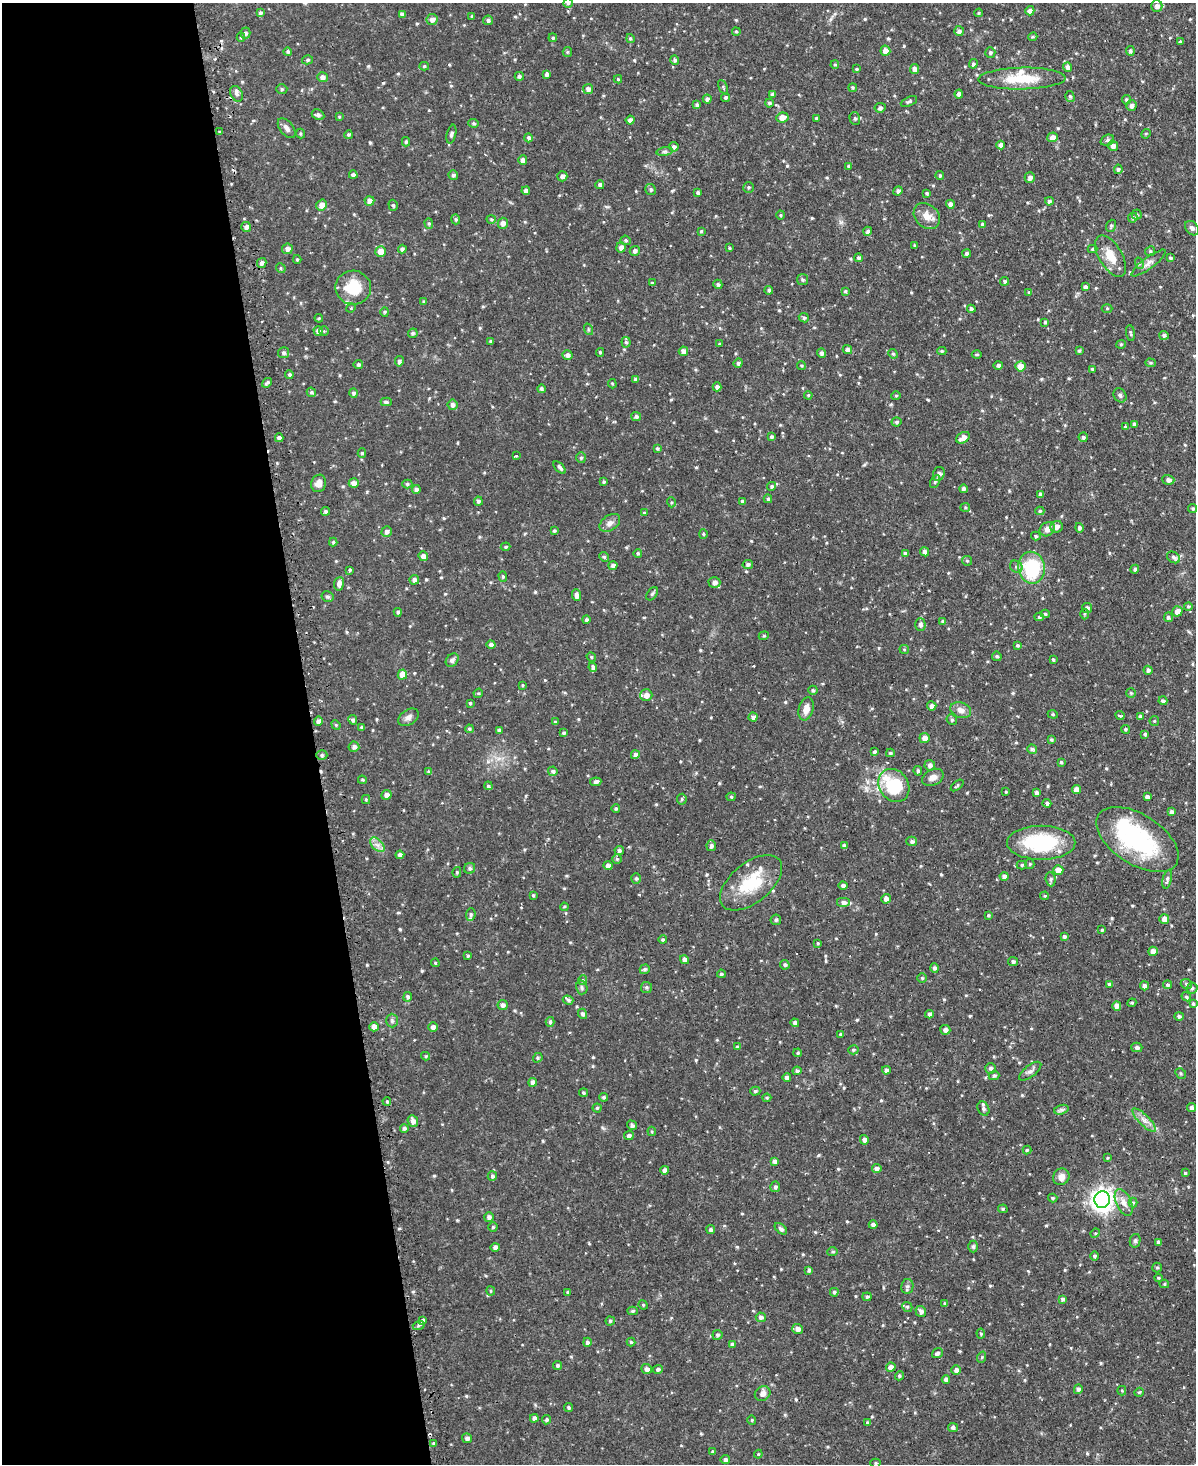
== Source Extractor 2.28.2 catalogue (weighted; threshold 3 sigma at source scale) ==
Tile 5 of 4 x 3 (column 1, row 2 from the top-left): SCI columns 31-1224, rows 1618-3079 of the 4838 x 4810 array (HDU 1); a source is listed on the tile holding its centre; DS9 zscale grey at full resolution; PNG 1198 x 1466 px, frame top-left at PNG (2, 3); each listed source drawn as its Kron ellipse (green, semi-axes under 4 px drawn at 4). Shown black and unused: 26% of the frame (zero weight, under 2 of 3 exposures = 4% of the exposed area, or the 3 px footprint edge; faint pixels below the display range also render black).
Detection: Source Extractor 2.28.2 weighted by HDU 2 'WHT'; one run over the whole footprint, this tile lists its part. Background 0.0734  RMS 0.0055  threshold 0.0246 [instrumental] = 3 sigma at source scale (4.5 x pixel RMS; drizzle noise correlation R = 1.50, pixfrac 1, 0.05/0.05 arcsec/px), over >= 5 px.
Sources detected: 663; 5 cosmic-ray / hot-pixel residue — neither listed nor drawn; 9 inside a brighter listed object's ellipse — not listed separately; of the other 649, all 500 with FLUX_AUTO >= 0.611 (the completeness limit of this list) listed and drawn (149 fainter detections not listed), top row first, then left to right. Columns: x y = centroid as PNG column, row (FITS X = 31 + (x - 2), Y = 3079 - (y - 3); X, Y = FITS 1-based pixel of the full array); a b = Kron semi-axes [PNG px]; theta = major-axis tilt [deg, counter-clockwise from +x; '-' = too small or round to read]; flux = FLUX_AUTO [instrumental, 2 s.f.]
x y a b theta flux
568 3 4 4 - 0.86
1157 6 6 5 - 2.2
1030 11 5 4 - 2.7
260 13 4 4 - 1.2
979 13 4 3 - 0.62
402 14 4 4 - 1.6
472 16 4 3 - 0.62
432 20 5 5 - 2.4
488 20 5 5 - 1.2
959 31 5 5 - 1.6
736 32 4 3 - 0.69
245 33 5 5 - 1.3
241 37 5 4 - 0.79
1033 37 4 3 - 0.62
553 38 4 4 - 0.93
630 39 4 4 - 0.84
1180 42 3 3 - 0.71
885 51 5 5 - 3.9
1130 51 5 4 - 1.1
288 52 4 4 - 0.96
567 52 5 4 - 0.66
990 52 5 5 - 1.1
307 60 5 4 - 0.86
675 60 5 4 - 1.2
973 64 5 4 - 1.1
835 65 4 3 - 0.71
424 66 5 4 - 0.75
1068 67 5 4 - 2.1
857 69 4 3 - 0.75
915 69 5 4 - 2.5
547 74 4 4 - 1.4
519 76 4 4 - 1.1
322 77 5 5 - 2.2
618 79 4 4 - 0.7
1022 79 44 11 1 18
723 87 8 4 -65 0.71
853 88 4 4 - 0.75
282 89 5 5 - 0.85
588 89 5 5 - 2
237 94 8 6 -61 1.6
772 94 4 3 - 1
959 94 4 4 - 1.9
726 97 4 4 - 1
1070 97 5 4 - 0.91
707 99 4 4 - 1.4
1126 100 4 4 - 0.89
909 101 9 4 25 0.86
769 103 4 4 - 1.1
697 105 4 3 - 1.4
1131 106 5 5 - 1.8
880 108 5 5 - 1.1
318 115 6 5 - 1.3
339 117 4 3 - 0.66
782 117 6 5 - 4.5
816 118 3 3 - 0.72
855 119 6 5 - 1
630 120 4 4 - 1.7
474 123 5 4 - 0.87
287 128 12 6 -52 2.2
220 132 4 3 - 0.72
300 134 5 4 - 0.72
451 134 9 4 77 1.5
1146 134 5 4 - 0.63
348 135 4 4 - 0.89
1052 137 5 5 - 2.8
528 138 4 4 - 1.3
1107 140 7 5 22 1.1
406 142 5 4 - 0.91
1001 145 4 4 - 2.2
1113 146 5 5 - 2.1
674 147 5 4 - 1.3
665 152 8 4 8 1.1
523 160 4 4 - 2.2
849 166 3 3 - 0.81
1118 169 5 4 - 1.1
353 175 4 4 - 1.4
453 175 5 4 - 1.2
562 176 5 5 - 1.9
940 176 4 4 - 0.91
1030 178 5 5 - 1.9
600 185 4 4 - 1.4
748 187 6 5 - 0.9
651 190 5 5 - 1
526 191 4 4 - 2.1
898 191 5 4 - 1.5
698 193 4 3 - 1.3
927 193 3 3 - 0.87
369 201 5 4 - 2.9
1049 201 4 4 - 1.4
950 204 4 4 - 2.1
322 205 5 5 - 3.7
393 205 5 4 - 0.88
781 215 4 4 - 0.66
1137 215 5 5 - 0.87
927 216 14 11 -45 5.6
1133 218 5 4 - 0.84
456 219 5 4 - 0.83
491 219 4 4 - 0.67
429 223 5 4 - 0.75
503 223 5 5 - 2.5
982 224 4 4 - 1.4
1111 226 6 5 - 0.86
246 227 5 5 - 1.8
1192 228 8 6 -49 1.7
701 231 3 3 - 0.67
868 231 5 4 - 1.4
626 240 5 4 - 0.89
915 245 4 3 - 0.7
621 247 5 5 - 2.6
729 248 3 2 - 0.63
287 249 5 5 - 2.3
402 249 4 4 - 1.3
1092 249 5 4 - 0.85
635 251 5 5 - 1.4
1150 251 5 4 - 0.76
381 252 5 5 - 5.6
967 253 4 4 - 1.5
1111 256 23 11 -60 8.6
859 258 4 4 - 1
1171 258 4 3 - 0.8
297 259 4 3 - 0.69
262 263 5 4 - 1.7
1139 263 6 4 -71 0.71
1149 263 21 5 37 2.9
281 268 5 4 - 0.77
803 280 5 5 - 1.1
1005 281 4 4 - 1
652 283 4 3 - 0.84
718 284 5 4 - 1
1085 287 4 3 - 1.4
353 288 18 17 - 17
769 290 4 4 - 0.99
845 291 4 3 - 0.82
1029 292 4 4 - 0.72
423 302 4 4 - 0.82
351 308 5 4 - 0.66
1107 308 5 3 - 0.61
971 309 4 4 - 1.5
385 312 5 4 - 0.62
319 318 4 4 - 0.61
804 318 5 4 - 1.1
1045 322 4 4 - 0.78
588 329 6 3 -72 0.69
318 331 5 4 - 2.4
324 331 5 5 - 0.68
413 333 5 4 - 1
1130 333 8 4 -83 0.78
1164 335 5 4 - 1.2
491 341 3 3 - 0.82
626 342 5 4 - 0.92
720 344 3 2 - 0.63
1121 344 4 4 - 0.65
847 350 5 4 - 1.6
683 351 5 4 - 2.8
942 351 4 4 - 0.78
1079 351 4 3 - 0.74
600 352 4 4 - 0.77
284 353 5 5 - 1.2
822 353 4 4 - 1.5
893 354 5 4 - 0.79
977 354 5 3 - 0.63
568 355 5 5 - 1.9
399 361 5 4 - 1.5
738 363 5 4 - 1.2
1150 363 5 4 - 0.72
358 365 4 4 - 1.3
998 365 5 4 - 1.5
801 366 5 4 - 0.64
1020 366 5 5 - 5.5
1092 369 3 3 - 0.79
289 375 4 4 - 1.1
636 379 4 4 - 1.9
267 383 5 3 - 1.1
612 384 5 4 - 0.62
717 387 4 4 - 1.6
541 389 4 4 - 1.3
311 392 5 4 - 0.94
354 393 5 4 - 1
808 395 4 3 - 0.62
1120 395 7 6 - 1.3
896 396 4 4 - 0.67
386 402 5 4 - 1
453 405 5 5 - 1.9
636 417 5 4 - 1.3
896 422 5 4 - 1.1
1134 424 4 3 - 1.5
1125 427 4 3 - 0.65
772 437 4 4 - 1
1083 437 5 4 - 1.1
279 438 4 4 - 1.8
963 438 7 5 30 4
657 448 4 3 - 0.91
362 453 4 4 - 0.84
517 456 4 3 - 0.62
581 458 5 4 - 0.89
560 467 7 3 -45 1.4
939 474 7 6 - 1.6
1168 480 6 5 - 1.8
604 482 3 3 - 0.69
935 482 7 4 63 0.94
319 483 9 7 72 3.7
354 483 5 5 - 2.7
407 484 5 4 - 0.9
772 486 4 4 - 1.1
963 489 4 4 - 1.5
416 490 4 4 - 1.7
1040 494 4 4 - 1.8
768 499 4 4 - 0.91
478 501 4 4 - 1.2
742 501 3 3 - 0.98
671 502 5 3 - 0.61
965 507 5 4 - 0.62
1193 509 4 4 - 0.93
325 511 4 4 - 1.1
1040 511 4 4 - 0.78
644 513 4 4 - 0.7
610 523 11 7 35 2.8
1056 527 6 5 - 2.6
1079 528 5 4 - 1.3
1047 529 8 7 - 3
554 531 4 3 - 0.84
387 532 5 5 - 1.8
703 534 4 4 - 0.67
1036 536 5 4 - 0.87
333 542 4 4 - 0.78
506 547 5 4 - 0.8
925 552 4 4 - 2.4
638 553 4 4 - 0.84
905 553 4 4 - 1.3
423 556 5 4 - 2.3
604 557 5 4 - 0.77
1174 557 7 5 -34 1.4
967 561 5 4 - 0.67
748 564 5 4 - 1.3
613 566 4 4 - 1.7
1016 567 7 5 -38 1.4
1031 568 16 13 -79 32
1135 569 4 4 - 1
350 570 3 3 - 0.95
503 576 5 4 - 0.8
414 580 5 4 - 2.3
714 582 6 5 - 2.6
339 584 7 5 82 2.4
652 594 7 5 54 0.97
576 595 6 4 -88 2.4
327 597 6 5 - 1
1188 606 4 4 - 0.77
1087 608 5 5 - 1.7
1177 611 5 5 - 3.4
398 612 4 4 - 1.2
1045 614 4 4 - 0.91
1084 614 5 3 - 0.65
1039 617 4 4 - 0.87
1168 617 5 4 - 1.1
586 620 4 4 - 1.3
943 622 4 4 - 1.1
920 624 6 5 - 1.8
764 636 5 4 - 0.68
491 645 5 4 - 1.6
1018 646 4 4 - 0.77
904 649 5 4 - 0.65
997 656 4 4 - 0.86
591 657 5 4 - 0.62
1053 659 3 3 - 0.65
452 660 7 5 49 1.4
593 667 5 4 - 1.7
1148 670 4 4 - 1.5
402 675 5 4 - 5.6
522 685 4 4 - 0.63
813 690 4 4 - 0.96
478 693 5 4 - 0.65
1131 693 5 5 - 0.65
646 695 6 6 - 3
1163 701 4 4 - 1.1
470 703 3 3 - 0.71
932 706 4 4 - 2.2
806 709 12 7 76 4.3
961 710 10 7 -18 3.1
1053 714 5 4 - 0.74
1120 715 5 4 - 1.1
408 717 11 7 33 2.4
753 717 4 4 - 2.1
1140 717 4 4 - 1.4
353 720 5 4 - 1.2
952 720 5 5 - 1
318 721 5 4 - 1.8
1154 721 5 5 - 0.66
555 722 4 4 - 0.84
336 725 5 4 - 0.65
362 727 4 3 - 0.9
469 729 4 4 - 0.83
1125 729 4 4 - 0.87
499 731 4 4 - 1.3
564 733 4 3 - 1.1
1145 734 4 3 - 0.75
924 738 5 5 - 3.1
1051 739 4 3 - 1.1
354 747 5 5 - 1.7
1032 749 5 4 - 1.2
874 752 4 3 - 1.3
890 753 4 3 - 0.89
322 755 5 5 - 1
635 755 4 4 - 1.8
1061 762 4 4 - 0.68
930 765 5 5 - 1.8
553 771 5 4 - 1.3
918 771 5 4 - 0.97
429 772 3 3 - 1.1
933 777 11 8 26 2.9
362 780 4 3 - 0.66
596 782 5 4 - 1.7
894 785 17 14 -54 31
957 785 7 3 39 0.91
488 786 4 3 - 1.5
1076 790 4 4 - 4.1
1006 792 3 3 - 0.63
1036 793 4 3 - 1.5
386 795 5 4 - 2.3
731 797 4 4 - 0.63
1147 797 4 4 - 1.9
366 799 4 4 - 0.65
682 799 5 5 - 0.79
1047 803 4 4 - 1.5
616 808 4 4 - 0.85
1171 812 4 4 - 2
1137 839 46 25 -33 62
912 841 5 4 - 1.6
1041 843 34 17 0 42
377 845 9 5 -45 2.4
711 846 5 5 - 1.4
844 846 4 4 - 1.6
619 851 4 4 - 1.2
400 855 4 4 - 1.8
617 859 5 5 - 0.75
1030 864 5 4 - 0.63
1022 865 5 4 - 0.98
608 866 4 4 - 2.4
470 868 6 5 - 1.1
1058 870 5 5 - 4.4
457 872 5 4 - 0.76
1004 876 4 4 - 2.2
636 878 5 5 - 1
1051 879 7 5 -84 1.1
1167 879 9 4 76 1.5
751 883 36 20 39 22
843 886 4 4 - 1.6
533 895 4 3 - 0.72
1045 896 4 3 - 0.86
886 899 5 4 - 2.4
843 902 7 5 0 2.1
564 907 4 4 - 0.61
471 914 6 4 84 1
988 915 3 3 - 0.79
1164 919 5 4 - 3.3
776 920 5 5 - 1.1
1102 930 3 3 - 0.67
1064 936 4 4 - 1.2
663 940 4 4 - 0.93
818 943 4 4 - 0.71
1153 951 5 4 - 3.2
468 956 3 3 - 0.76
684 960 4 4 - 2.4
1013 961 5 4 - 1.3
435 963 4 3 - 0.62
785 965 5 4 - 1.1
935 968 5 4 - 1.3
645 969 5 4 - 1.1
721 974 4 4 - 1
922 978 4 4 - 0.69
583 980 5 4 - 0.72
1109 984 4 3 - 1.2
1186 984 6 4 -23 0.94
1168 985 4 4 - 1.2
1144 986 4 4 - 1.7
582 987 7 6 - 1.2
646 987 5 5 - 1
1192 988 5 5 - 0.85
408 997 5 4 - 1.3
1186 997 5 4 - 0.95
568 1000 5 4 - 1.1
1132 1003 4 4 - 0.7
1193 1004 4 3 - 0.93
503 1005 5 5 - 2
1117 1006 5 4 - 3.2
582 1014 5 4 - 1.5
929 1014 4 4 - 1.6
1179 1016 4 4 - 1.1
392 1020 7 5 -89 1.1
550 1022 5 4 - 1
795 1023 4 4 - 1.8
374 1027 4 4 - 3
433 1027 5 4 - 1.7
945 1030 5 5 - 1.6
841 1034 3 3 - 1.1
737 1047 4 3 - 0.71
1137 1047 5 5 - 1.5
853 1050 5 4 - 0.88
798 1053 4 3 - 0.67
426 1056 4 4 - 0.71
538 1058 5 4 - 0.79
990 1068 5 5 - 1.2
886 1070 4 4 - 1.6
797 1071 4 4 - 1.5
1030 1071 13 5 38 2
1181 1073 6 5 - 0.77
994 1075 5 4 - 1.2
787 1078 4 4 - 2
533 1082 4 4 - 2.1
755 1091 5 4 - 0.87
584 1093 4 4 - 0.97
603 1097 4 4 - 0.89
767 1098 4 4 - 0.62
387 1101 4 3 - 0.8
1191 1107 4 4 - 1.3
597 1108 4 4 - 0.76
983 1109 7 5 -64 1.6
1061 1110 7 4 17 1.3
1144 1120 16 5 -45 3.2
413 1121 6 5 - 2.2
632 1125 5 4 - 1.3
404 1128 4 4 - 1.3
652 1131 5 4 - 0.62
629 1136 5 4 - 1.4
864 1140 5 4 - 2
1027 1150 4 4 - 0.8
1107 1158 3 3 - 0.62
775 1161 4 4 - 1.7
877 1168 5 4 - 1.6
665 1170 4 4 - 2.5
1185 1173 3 3 - 0.72
492 1176 5 4 - 1.1
1061 1177 8 8 - 3.3
775 1187 5 5 - 1.2
1053 1198 4 3 - 0.72
1102 1200 8 8 - 380
1124 1202 14 7 -66 4
1133 1203 5 4 - 0.77
1003 1209 5 4 - 0.86
489 1217 5 5 - 1.9
873 1225 4 4 - 1.8
493 1227 4 4 - 0.82
781 1229 7 4 -41 1.8
711 1230 4 4 - 1.5
1095 1233 5 4 - 0.71
1135 1241 7 5 76 1.1
1158 1242 4 3 - 1.7
495 1247 5 4 - 1.7
973 1247 6 5 - 0.83
833 1252 5 4 - 0.84
1095 1256 4 4 - 1.1
1157 1267 5 4 - 0.86
809 1270 4 3 - 1.2
1158 1278 4 3 - 0.7
1164 1284 4 4 - 0.74
907 1286 7 6 - 1.3
491 1291 4 4 - 0.64
568 1292 4 3 - 0.62
834 1292 4 4 - 0.96
867 1297 4 4 - 1.1
1063 1299 4 4 - 1.3
945 1303 4 4 - 0.86
643 1305 5 4 - 0.65
907 1307 5 4 - 0.91
633 1311 5 4 - 1
921 1312 6 5 - 2
761 1317 5 5 - 1.7
423 1320 3 3 - 2.8
610 1321 4 4 - 0.75
419 1325 6 4 18 0.86
798 1329 5 5 - 2.6
981 1334 5 4 - 0.73
717 1335 5 5 - 1.1
587 1342 4 4 - 1.4
631 1342 4 4 - 0.66
732 1345 4 4 - 1.7
937 1353 5 4 - 1.3
982 1357 6 3 72 0.62
557 1365 4 4 - 1.2
891 1367 5 4 - 2.5
647 1369 5 5 - 2.2
658 1369 5 4 - 1.3
956 1370 5 5 - 1.9
899 1376 5 4 - 0.92
946 1379 4 4 - 1.9
1078 1389 5 4 - 1.6
1122 1391 5 4 - 0.75
1139 1392 5 4 - 0.75
763 1394 8 7 - 2.6
568 1407 4 4 - 0.91
534 1418 4 4 - 1.7
547 1420 5 4 - 1.2
752 1420 4 4 - 0.62
867 1423 4 3 - 0.96
953 1427 5 4 - 1.3
467 1438 5 4 - 1.4
434 1443 4 4 - 0.87
712 1452 4 4 - 0.76
758 1454 4 4 - 0.62
725 1459 5 4 - 1.4
875 1463 5 4 - 0.77
Overlapping masked pixels (flux is a lower limit): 1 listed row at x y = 1137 839
Isophote crosses this tile's border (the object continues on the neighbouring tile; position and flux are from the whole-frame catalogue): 1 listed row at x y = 568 3